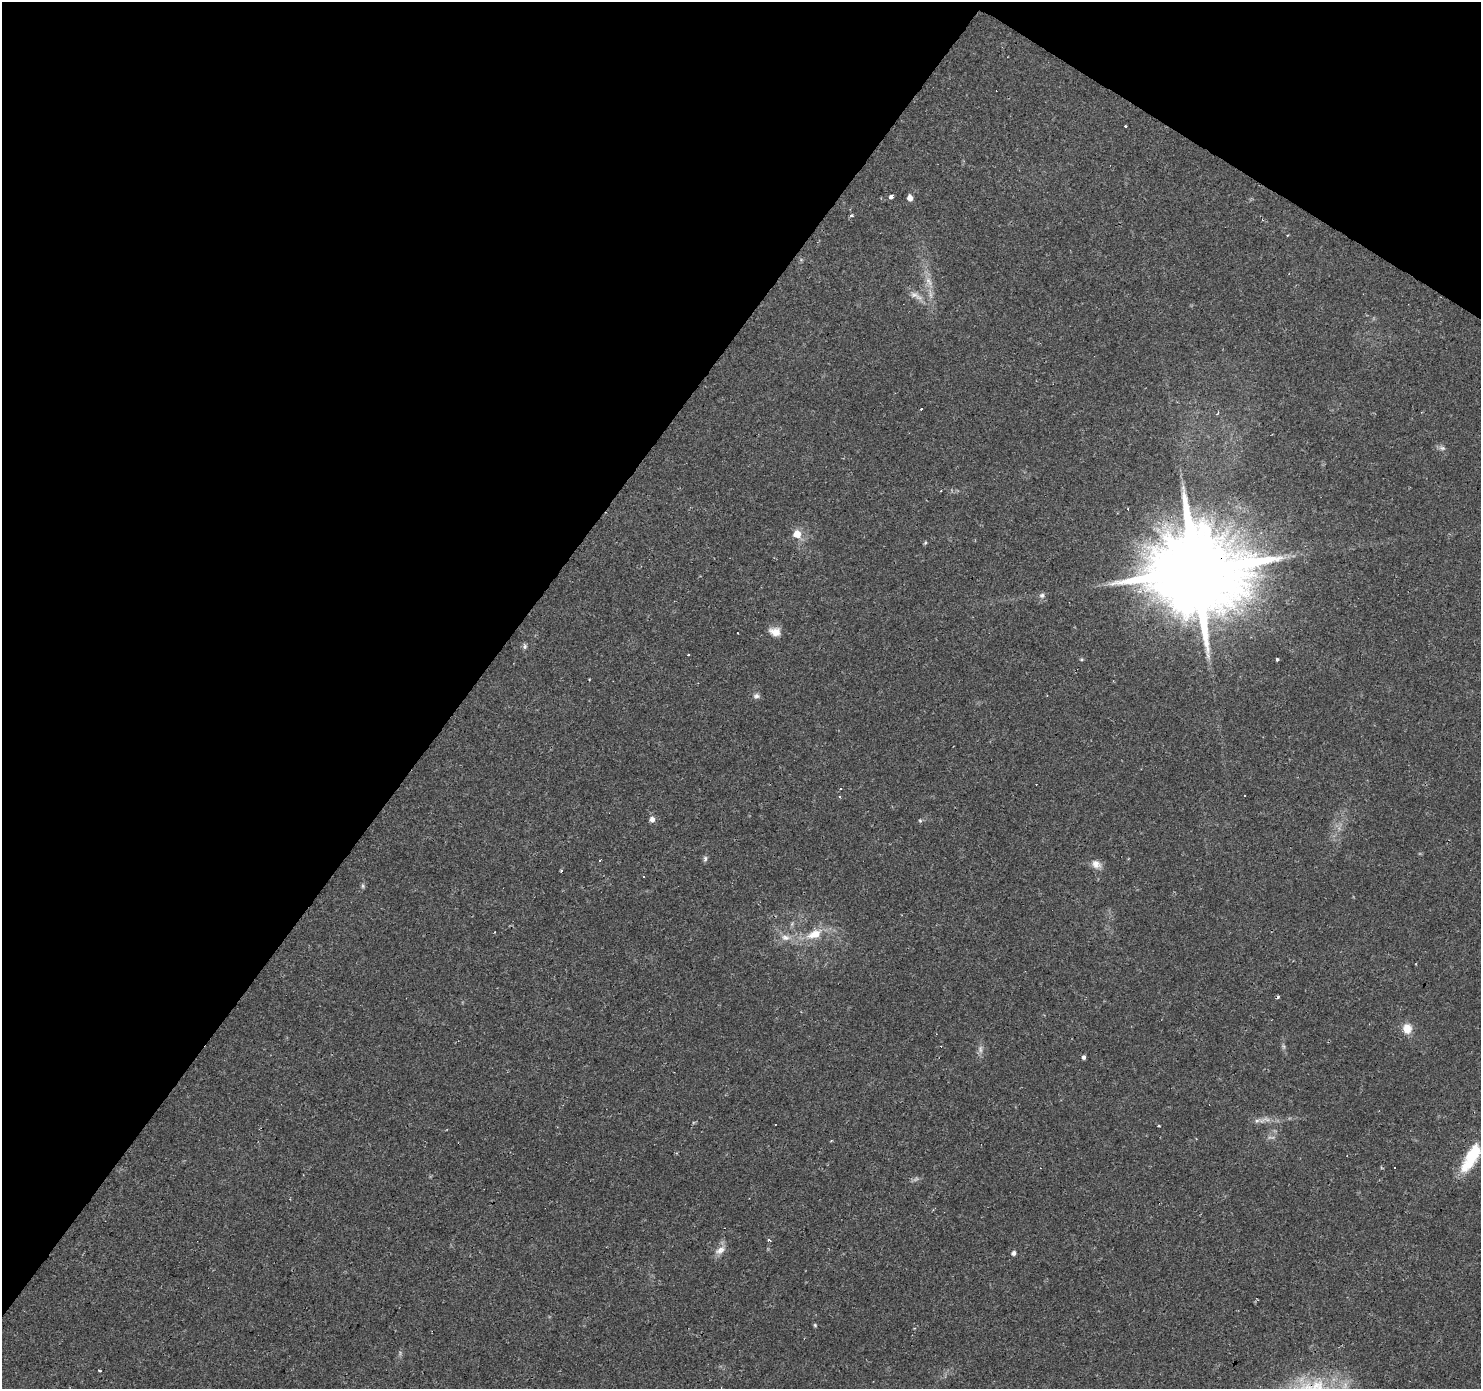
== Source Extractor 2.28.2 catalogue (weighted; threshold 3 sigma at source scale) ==
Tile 2 of 4 x 4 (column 2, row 1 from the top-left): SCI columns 1481-2959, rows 4343-5729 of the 5920 x 5977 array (HDU 1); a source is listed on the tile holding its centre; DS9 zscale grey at full resolution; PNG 1483 x 1391 px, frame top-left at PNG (2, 2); no overlay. Shown black and unused: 36% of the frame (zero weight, under 2 of 3 exposures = <1% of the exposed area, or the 3 px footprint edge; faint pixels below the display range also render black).
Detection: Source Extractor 2.28.2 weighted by HDU 2 'WHT'; one run over the whole footprint, this tile lists its part. Background 0.0427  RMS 0.0037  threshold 0.0167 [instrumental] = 3 sigma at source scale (4.5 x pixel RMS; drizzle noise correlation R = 1.50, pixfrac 1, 0.0396/0.0396 arcsec/px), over >= 5 px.
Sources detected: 59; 3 too faint to see at this stretch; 1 inside a brighter object's white glare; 12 cosmic-ray / hot-pixel residue — not listed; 1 inside a brighter listed object's ellipse — not listed separately; the other 42 listed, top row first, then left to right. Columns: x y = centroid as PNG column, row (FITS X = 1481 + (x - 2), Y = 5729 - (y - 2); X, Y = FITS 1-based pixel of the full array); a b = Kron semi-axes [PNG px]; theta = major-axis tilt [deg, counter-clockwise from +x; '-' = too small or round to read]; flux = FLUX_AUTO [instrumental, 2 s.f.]
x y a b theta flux
1126 127 3 3 - 0.99
891 197 3 3 - 13
910 198 5 5 - 2.8
851 215 4 3 - 1
929 281 16 7 -60 3.1
916 295 21 8 -31 3.2
921 409 3 3 - 2.4
1442 448 8 6 -15 1.1
797 534 6 6 - 6.2
925 543 5 4 - 0.51
1195 571 26 23 40 7400
1042 595 8 7 - 1.2
775 631 15 10 -16 3.6
525 646 8 5 -89 0.86
1081 659 5 5 - 0.46
1277 660 3 3 - 0.99
756 696 8 7 - 1.2
1245 795 3 2 - 0.56
839 797 3 3 - 0.6
652 819 6 6 - 2
920 820 5 5 - 0.52
705 859 9 4 -86 0.85
600 861 3 3 - 6.5
1096 864 13 9 -27 2.9
561 871 3 3 - 0.63
643 877 3 2 - 0.53
363 886 6 5 - 0.64
814 934 21 11 21 7.7
785 937 13 9 -13 3
1407 1028 13 11 -80 4.4
980 1049 11 6 -89 1.5
1084 1057 4 4 - 1.1
1257 1121 14 5 15 1.6
1159 1125 3 3 - 1.2
1473 1155 21 17 69 11
1395 1168 3 3 - 0.74
769 1240 3 3 - 1.5
720 1250 17 9 35 2.8
1014 1253 5 4 - 1.2
815 1325 5 4 - 0.45
915 1328 4 4 - 0.39
99 1370 4 2 - 0.34
Overlapping masked pixels (flux is a lower limit): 1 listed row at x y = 1195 571